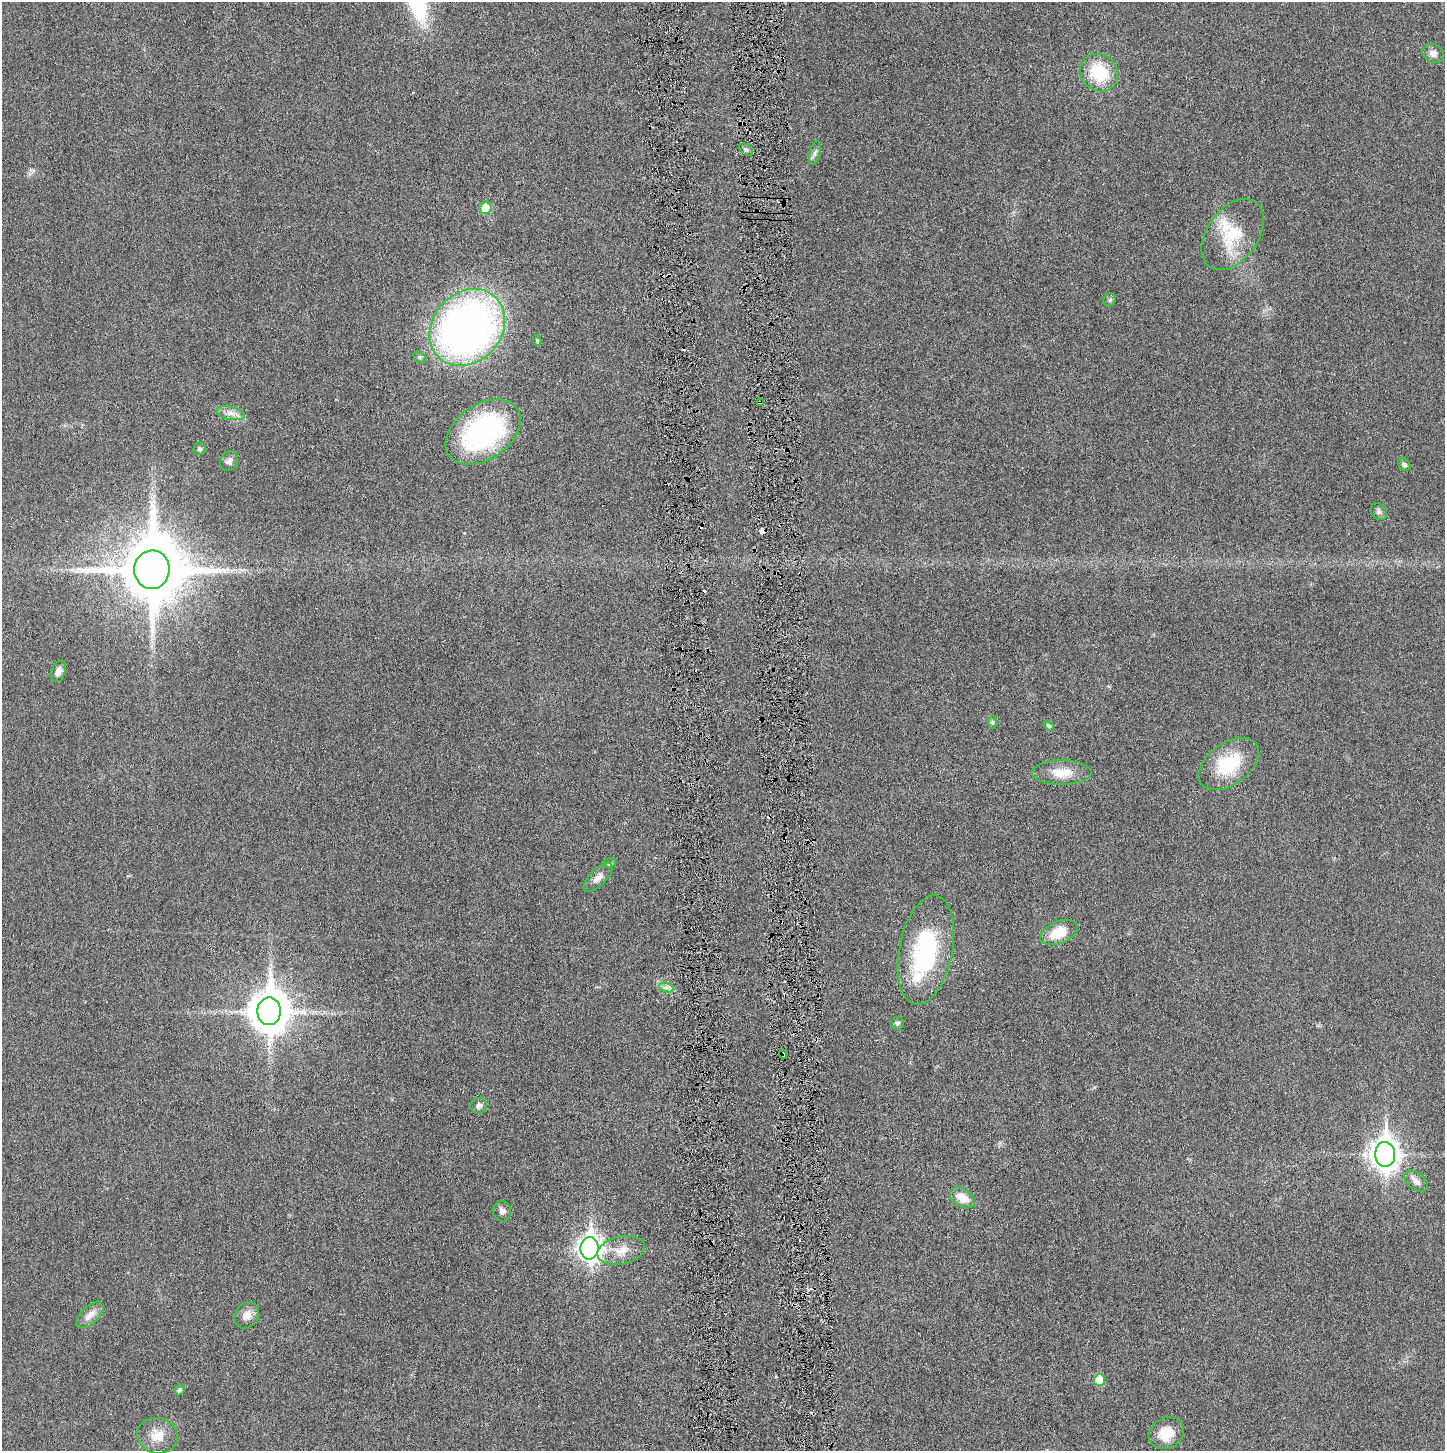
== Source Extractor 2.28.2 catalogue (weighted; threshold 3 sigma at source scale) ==
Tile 5 of 3 x 3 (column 2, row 2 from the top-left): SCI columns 1455-2897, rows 1482-2930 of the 4341 x 4384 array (HDU 1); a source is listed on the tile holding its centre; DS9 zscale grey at full resolution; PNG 1447 x 1453 px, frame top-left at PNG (2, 2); each listed source drawn as its Kron ellipse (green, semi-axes under 4 px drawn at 4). Shown black and unused: <1% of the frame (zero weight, under 3 of 6 exposures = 1% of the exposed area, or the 3 px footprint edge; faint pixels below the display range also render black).
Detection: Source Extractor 2.28.2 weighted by HDU 2 'WHT'; one run over the whole footprint, this tile lists its part. Background 0.0196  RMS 0.0039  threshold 0.0159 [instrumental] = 3 sigma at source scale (4.09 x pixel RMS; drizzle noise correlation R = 1.36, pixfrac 0.8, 0.05/0.05 arcsec/px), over >= 5 px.
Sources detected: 50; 4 cosmic-ray / hot-pixel residue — neither listed nor drawn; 2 inside a brighter listed object's ellipse — not listed separately; the other 44 listed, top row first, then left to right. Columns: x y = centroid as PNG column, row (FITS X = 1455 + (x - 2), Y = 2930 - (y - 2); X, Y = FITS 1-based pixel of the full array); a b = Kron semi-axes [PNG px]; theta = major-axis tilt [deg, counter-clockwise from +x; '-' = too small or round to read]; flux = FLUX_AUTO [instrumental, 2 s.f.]
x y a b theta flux
1433 53 11 9 -26 1.9
1099 73 20 18 -44 16
746 150 8 5 -37 0.85
815 153 12 5 76 1.1
485 208 6 6 - 7.4
1233 234 40 25 55 16
1110 300 7 5 45 0.65
467 327 41 34 48 200
537 340 5 4 - 0.58
419 357 7 5 -27 0.67
760 402 3 3 - 0.45
230 413 14 6 -12 2.3
483 432 41 27 35 59
199 449 6 6 - 0.73
229 461 10 8 66 1.6
1404 465 7 5 -45 0.97
1379 512 9 7 -49 1.1
152 570 19 17 86 3000
59 671 11 6 70 2
993 722 7 4 -90 0.58
1049 726 6 4 -38 0.75
1229 764 34 21 35 18
1062 773 30 12 0 6.7
609 863 6 5 - 0.58
598 878 18 8 44 2.6
1059 933 20 11 23 8.5
926 950 55 26 79 41
666 987 7 4 -18 1.1
269 1011 14 11 89 1000
897 1023 7 6 - 0.84
783 1054 4 3 - 0.65
479 1106 8 7 - 1.4
1385 1154 12 10 -86 420
1416 1181 13 8 -38 2.1
962 1198 14 9 -33 5.2
502 1211 10 9 - 1.7
590 1248 11 9 -89 260
621 1250 24 14 13 6.1
90 1315 17 9 44 2.8
247 1315 14 11 57 2.9
1099 1380 6 5 - 8.6
180 1390 6 4 64 0.55
1166 1433 18 15 29 7.1
157 1436 20 17 -12 5.7
Overlapping masked pixels (flux is a lower limit): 2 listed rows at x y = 760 402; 783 1054